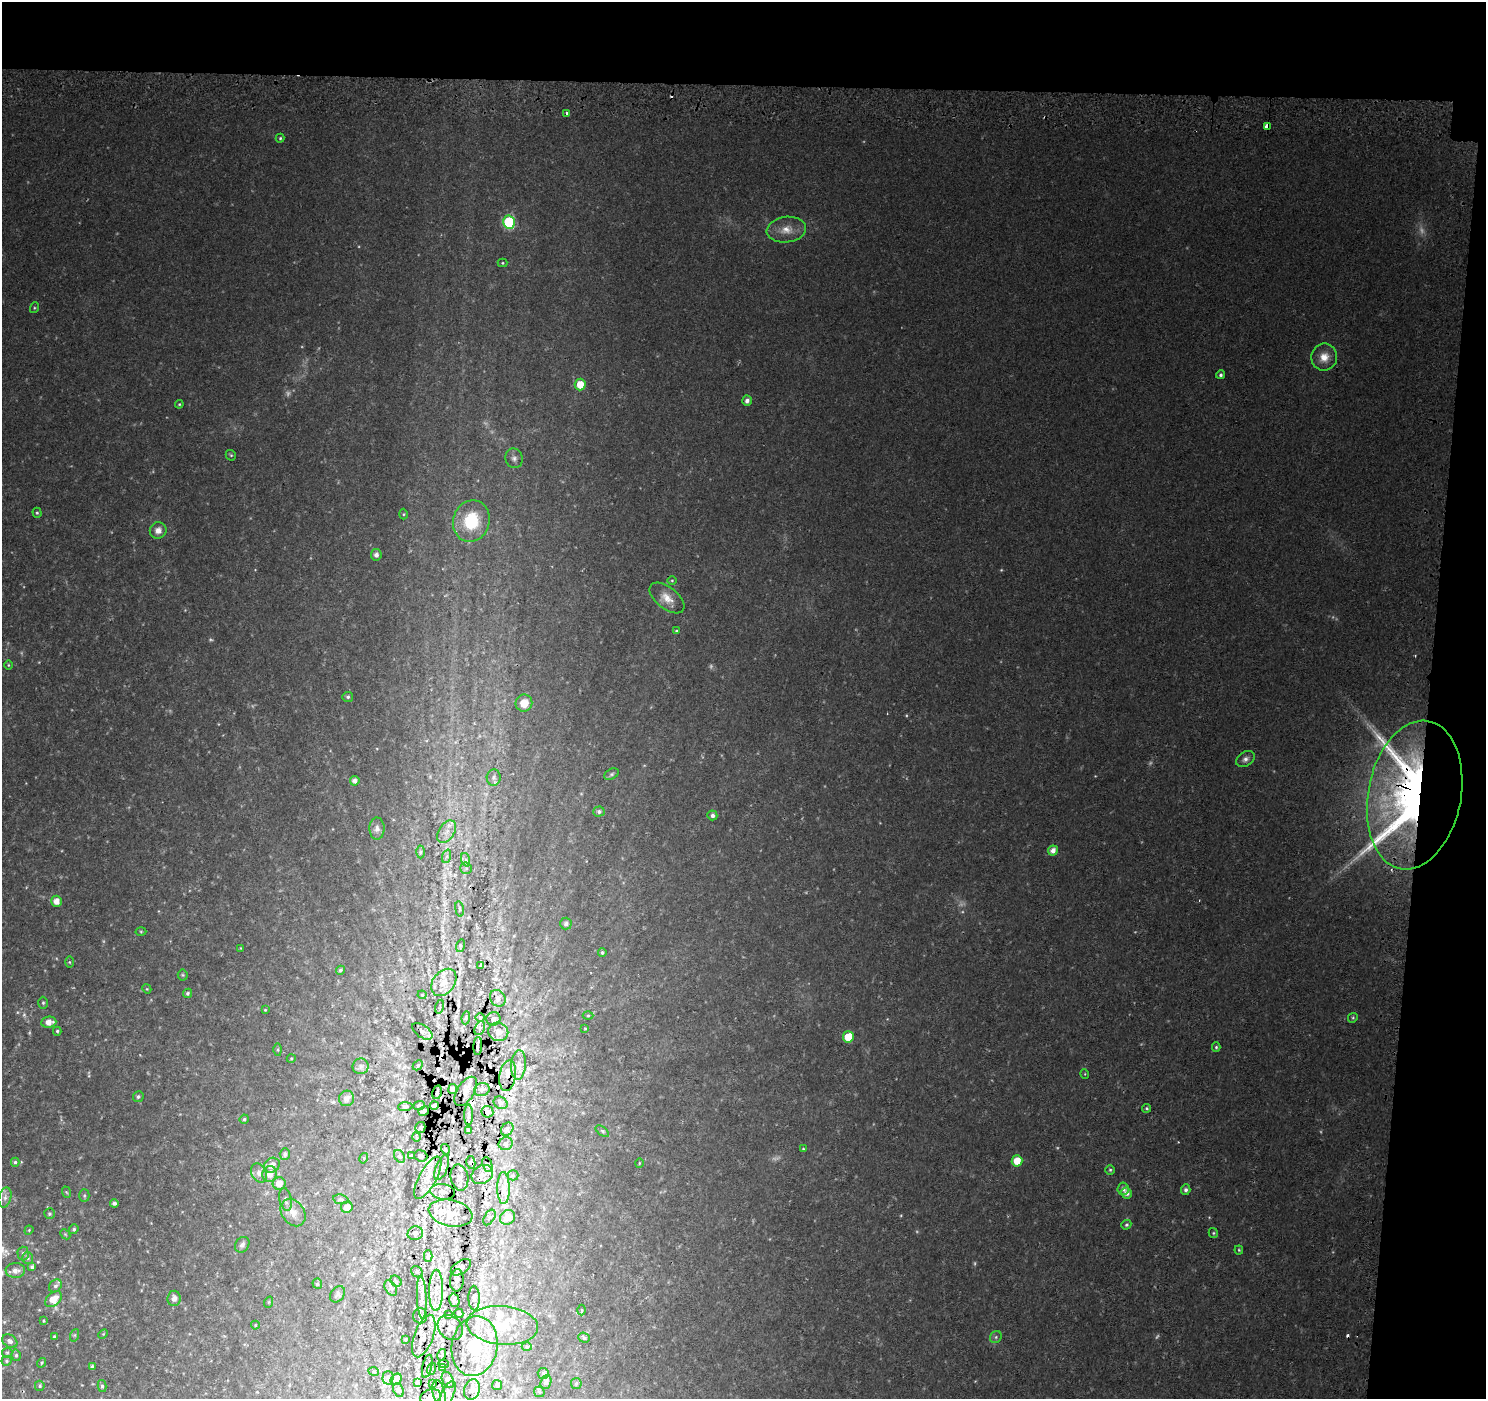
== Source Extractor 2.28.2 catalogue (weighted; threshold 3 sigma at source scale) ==
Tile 3 of 3 x 3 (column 3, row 1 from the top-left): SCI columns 3007-4490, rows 3117-4513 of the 4520 x 4778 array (HDU 1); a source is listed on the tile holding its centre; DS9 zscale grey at full resolution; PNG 1488 x 1401 px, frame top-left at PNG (2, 2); each listed source drawn as its Kron ellipse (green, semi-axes under 4 px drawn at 4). Shown black and unused: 10% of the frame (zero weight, under 2 of 3 exposures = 3% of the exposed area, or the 3 px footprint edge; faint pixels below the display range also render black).
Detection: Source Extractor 2.28.2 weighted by HDU 2 'WHT'; one run over the whole footprint, this tile lists its part. Background 0.0573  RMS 0.0079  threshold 0.0354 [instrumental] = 3 sigma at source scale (4.5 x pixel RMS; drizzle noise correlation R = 1.50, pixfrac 1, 0.0396/0.0396 arcsec/px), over >= 5 px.
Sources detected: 253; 11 too faint to see at this stretch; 9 cosmic-ray / hot-pixel residue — neither listed nor drawn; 20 inside a brighter listed object's ellipse — not listed separately; the other 213 listed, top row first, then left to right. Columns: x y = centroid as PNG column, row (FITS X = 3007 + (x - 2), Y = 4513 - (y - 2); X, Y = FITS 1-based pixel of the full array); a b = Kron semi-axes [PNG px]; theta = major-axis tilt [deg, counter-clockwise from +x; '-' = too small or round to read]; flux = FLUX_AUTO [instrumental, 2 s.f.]
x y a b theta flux
566 113 4 3 - 3.7
1267 126 4 4 - 37
280 138 4 4 - 1
509 222 6 6 - 71
786 230 20 12 8 11
502 263 5 4 - 0.82
34 308 5 3 - 0.96
1324 357 13 13 - 10
1221 375 4 4 - 1.6
580 384 6 5 - 13
747 401 5 4 - 3.3
179 404 4 4 - 0.84
231 455 6 4 -43 1
514 458 10 8 -70 3.4
37 513 5 4 - 1.1
404 514 5 3 - 0.82
471 521 21 18 72 38
158 530 8 8 - 5.3
376 555 5 5 - 3.3
672 580 5 3 - 0.83
667 598 20 11 -39 9.6
677 631 3 3 - 1.8
8 665 5 3 - 0.76
348 697 5 5 - 1.5
524 703 8 8 - 9.6
1245 759 10 7 31 3.3
612 774 7 5 27 1.7
494 777 8 7 - 3
355 781 5 4 - 3.8
1415 795 75 46 79 440
599 812 5 5 - 2.5
712 815 5 5 - 2.7
377 829 11 7 -89 3.4
447 832 12 8 59 6.1
1053 850 5 4 - 5.3
421 852 6 4 89 1.3
447 856 7 4 71 1.7
466 860 7 4 -72 2
466 868 6 5 - 1.8
56 901 5 5 - 7
459 909 8 4 -81 1.2
566 924 6 6 - 2.5
141 932 5 3 - 0.78
460 946 6 4 73 1.4
241 948 4 2 - 0.53
602 952 4 4 - 1.5
69 962 6 4 -89 1
481 965 4 3 - 0.97
340 970 5 4 - 1.8
183 975 5 5 - 0.98
444 982 15 11 52 8.8
147 989 5 3 - 0.72
187 993 5 4 - 1.6
422 995 4 4 - 0.76
498 998 9 7 -55 2.6
43 1003 6 5 - 1.3
440 1007 7 3 78 0.85
265 1010 3 3 - 0.57
588 1015 5 3 - 0.84
466 1018 6 3 83 0.77
480 1018 5 3 - 0.77
1353 1018 5 4 - 1
493 1019 7 6 - 2
49 1022 7 5 5 6.8
480 1028 7 4 64 1.9
585 1028 3 3 - 0.78
57 1031 4 4 - 1.2
422 1031 11 6 -35 2.7
498 1032 10 9 - 4.3
848 1037 5 5 - 18
478 1046 9 2 86 3.2
1216 1047 5 4 - 1.3
278 1050 6 3 -90 0.91
291 1059 4 3 - 0.7
418 1065 6 4 46 1
518 1065 15 7 85 5
361 1066 8 8 - 2.7
1085 1074 5 3 - 0.66
508 1076 15 8 81 5.8
453 1089 5 4 - 2.4
482 1090 8 6 19 2.4
466 1091 16 8 58 4.9
437 1092 7 4 76 2.2
138 1097 5 5 - 1.6
347 1098 8 7 - 5.3
501 1103 7 6 - 1.8
419 1105 6 4 23 1.4
434 1105 4 3 - 1.8
405 1107 7 4 4 1.3
1147 1108 4 4 - 1.3
424 1111 5 4 - 1.9
487 1112 6 5 - 2.9
469 1115 10 4 90 2.2
244 1119 4 4 - 1.4
420 1127 5 5 - 1.3
507 1129 7 5 48 2
468 1130 4 3 - 1
602 1131 8 4 -36 1.1
416 1137 5 3 - 0.68
506 1144 7 6 - 2.1
445 1149 5 3 - 0.81
803 1149 4 3 - 0.86
285 1154 5 5 - 2.2
400 1156 7 5 -55 1.5
412 1156 3 2 - 0.81
421 1156 6 5 - 2
364 1158 5 3 - 0.74
1017 1161 5 5 - 13
15 1162 4 4 - 1.5
471 1162 6 4 -78 1.8
639 1163 5 3 - 0.66
272 1165 8 7 - 5
487 1165 8 4 -71 1.5
442 1168 13 6 67 3.3
1110 1170 5 5 - 1.2
259 1173 10 7 -64 4.5
270 1174 8 7 - 6.5
482 1175 11 9 32 5.8
513 1175 5 5 - 1.2
459 1177 13 9 -78 4.2
428 1178 23 8 61 9.8
279 1183 6 6 - 6.8
503 1188 16 6 -89 6.3
1123 1189 6 5 - 3.1
1186 1190 5 4 - 2.2
66 1192 6 3 -70 0.82
442 1192 12 8 -8 4.8
1127 1193 5 5 - 4.3
84 1195 6 5 - 1.3
5 1197 10 6 75 3.3
286 1199 11 6 -78 3.3
341 1199 7 4 -8 1.5
114 1203 4 3 - 1.8
347 1207 6 5 - 5.3
293 1212 15 11 -55 7.7
451 1213 22 13 -12 14
49 1214 5 5 - 1.4
489 1217 8 5 59 1.7
508 1217 8 7 - 7.4
1126 1225 5 4 - 1.4
74 1229 5 4 - 1.3
29 1230 5 4 - 0.75
415 1233 8 7 - 2.3
1213 1233 5 4 - 1
65 1234 6 4 -45 0.98
242 1245 8 6 55 2.7
1239 1250 4 4 - 0.83
23 1253 7 5 -89 2.3
428 1256 5 3 - 1.4
28 1258 6 5 - 1.5
32 1267 4 3 - 1.9
461 1267 11 6 34 3.5
15 1270 10 7 3 5.4
417 1272 6 5 - 1.4
457 1280 11 7 86 3.1
396 1281 6 5 - 1.1
317 1284 5 5 - 1.2
55 1286 7 5 44 2.2
391 1288 8 5 -59 2
436 1290 20 7 89 10
337 1294 9 6 51 1.9
174 1298 8 6 85 4.1
422 1298 21 5 -87 4.8
474 1298 12 5 -89 2.9
54 1299 9 6 40 12
454 1300 7 5 -77 2
269 1302 6 3 71 0.7
582 1310 5 3 - 0.85
459 1313 5 4 - 1.7
449 1315 4 2 - 0.7
420 1316 7 7 - 2.3
43 1321 4 3 - 0.7
255 1325 4 4 - 0.69
502 1325 36 19 -5 32
450 1327 14 11 -47 6.6
103 1334 5 4 - 0.83
75 1335 6 4 71 1.1
424 1336 22 9 70 8
54 1337 3 3 - 1.2
996 1337 6 5 - 1.7
584 1338 6 5 - 1.6
406 1339 3 2 - 0.6
10 1341 8 6 -35 3
474 1346 30 23 80 38
527 1346 5 3 - 1.1
7 1353 5 4 - 0.98
16 1355 5 4 - 1.4
442 1355 6 2 77 0.79
7 1361 5 5 - 1.5
42 1363 5 4 - 1.1
444 1364 5 3 - 1.2
427 1366 12 4 77 1.9
92 1367 4 3 - 2.4
443 1367 4 2 - 0.79
431 1369 6 4 71 1.1
374 1372 5 3 - 0.77
543 1373 5 5 - 2
388 1378 7 5 89 1.7
396 1379 6 5 - 4.2
448 1380 8 5 -64 2.2
418 1382 4 2 - 0.8
546 1382 7 5 68 3.1
576 1383 5 5 - 1.8
432 1384 3 2 - 0.82
497 1385 5 5 - 1.2
40 1386 5 4 - 1.5
102 1386 6 4 -76 1.7
398 1390 7 5 -66 1.8
472 1390 10 8 70 3.8
539 1392 6 5 - 1.1
439 1393 13 6 -78 5.5
448 1393 13 6 65 3.7
430 1397 10 7 17 3
Overlapping masked pixels (flux is a lower limit): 19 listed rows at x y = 1267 126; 1415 795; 498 998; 478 1046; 508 1076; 466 1091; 437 1092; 501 1103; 434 1105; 424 1111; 487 1112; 421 1156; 471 1162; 482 1175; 461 1267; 436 1290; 454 1300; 450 1327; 424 1336
Unlisted compact peaks at least as high as the median listed source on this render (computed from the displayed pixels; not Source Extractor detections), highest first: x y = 906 716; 1057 1148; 17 1012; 901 1215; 21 1162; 1178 1142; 89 1076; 917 1232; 962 912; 359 246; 1095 776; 1321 1132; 377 749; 1209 1217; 140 1055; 514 936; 82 1385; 1135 932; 104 941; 39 662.